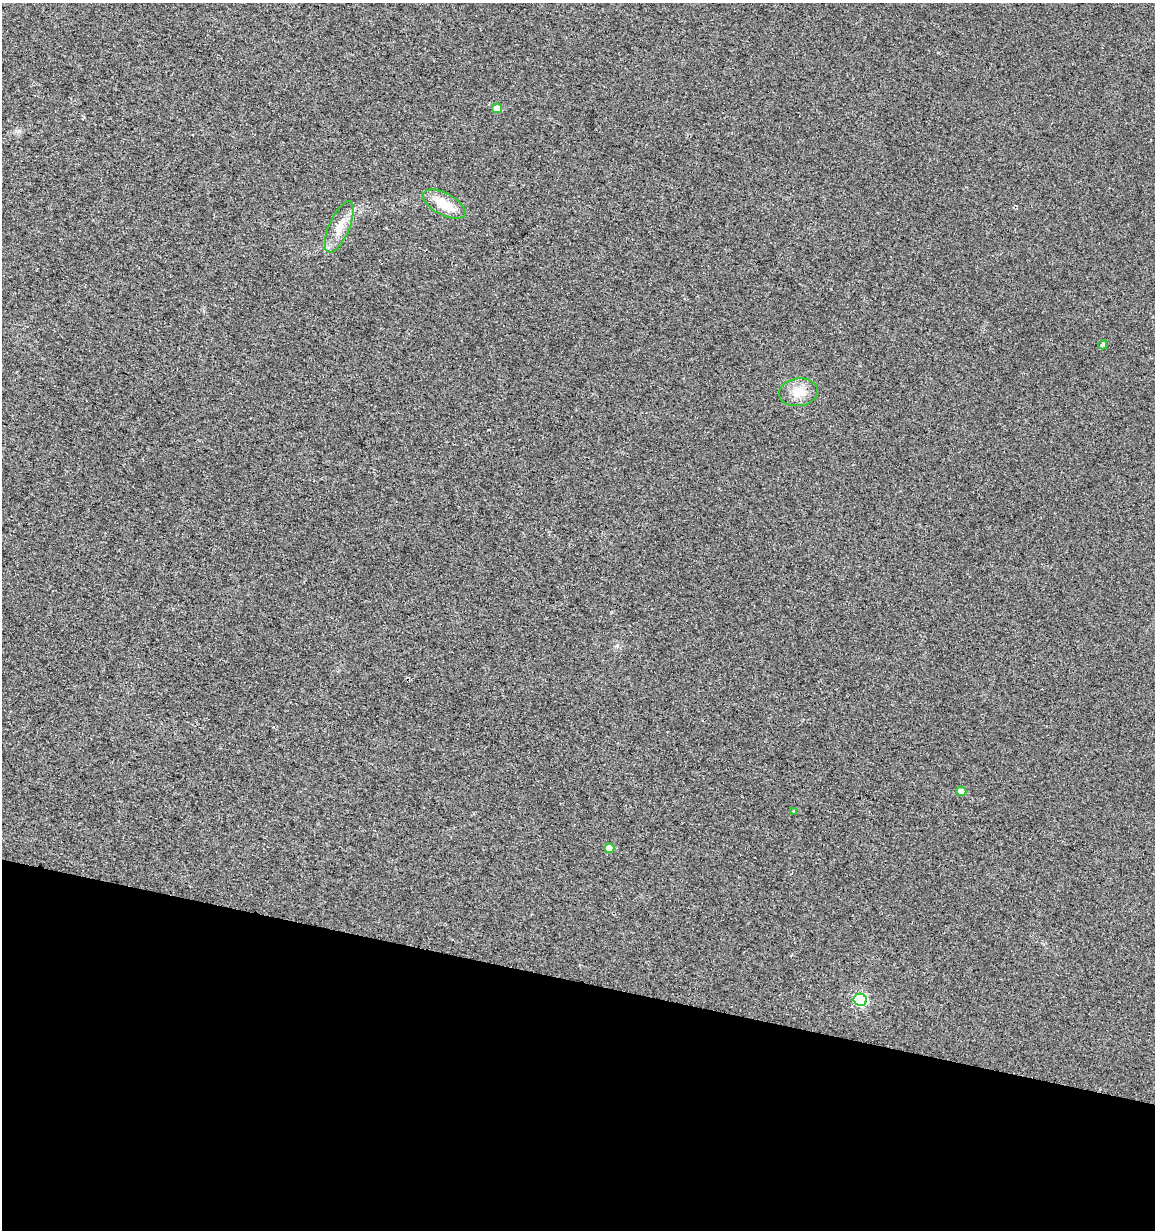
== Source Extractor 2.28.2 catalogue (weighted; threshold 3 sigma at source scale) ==
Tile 15 of 4 x 4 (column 3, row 4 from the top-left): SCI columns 2649-3801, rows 29-1256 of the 5296 x 4961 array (HDU 1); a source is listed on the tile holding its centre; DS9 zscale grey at full resolution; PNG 1157 x 1232 px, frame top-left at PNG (2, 3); each listed source drawn as its Kron ellipse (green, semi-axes under 4 px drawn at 4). Shown black and unused: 20% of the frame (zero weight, under 2 of 3 exposures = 3% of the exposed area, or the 3 px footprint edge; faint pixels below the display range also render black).
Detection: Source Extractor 2.28.2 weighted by HDU 2 'WHT'; one run over the whole footprint, this tile lists its part. Background 0.0201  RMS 0.0076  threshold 0.0343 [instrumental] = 3 sigma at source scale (4.5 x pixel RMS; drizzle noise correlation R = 1.50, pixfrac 1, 0.0396/0.0396 arcsec/px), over >= 5 px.
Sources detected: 10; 1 cosmic-ray / hot-pixel residue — neither listed nor drawn; the other 9 listed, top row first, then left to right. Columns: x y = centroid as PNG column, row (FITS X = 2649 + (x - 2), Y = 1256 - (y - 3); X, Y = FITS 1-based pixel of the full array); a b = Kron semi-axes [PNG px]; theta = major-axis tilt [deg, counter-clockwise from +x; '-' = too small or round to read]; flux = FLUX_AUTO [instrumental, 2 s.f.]
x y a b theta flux
497 108 5 5 - 7.7
444 204 23 11 -28 16
339 227 27 10 67 11
1103 345 4 4 - 1.8
799 392 19 14 8 12
961 791 5 4 - 6.4
794 811 4 4 - 0.86
609 848 5 5 - 6.8
860 1000 7 6 - 93